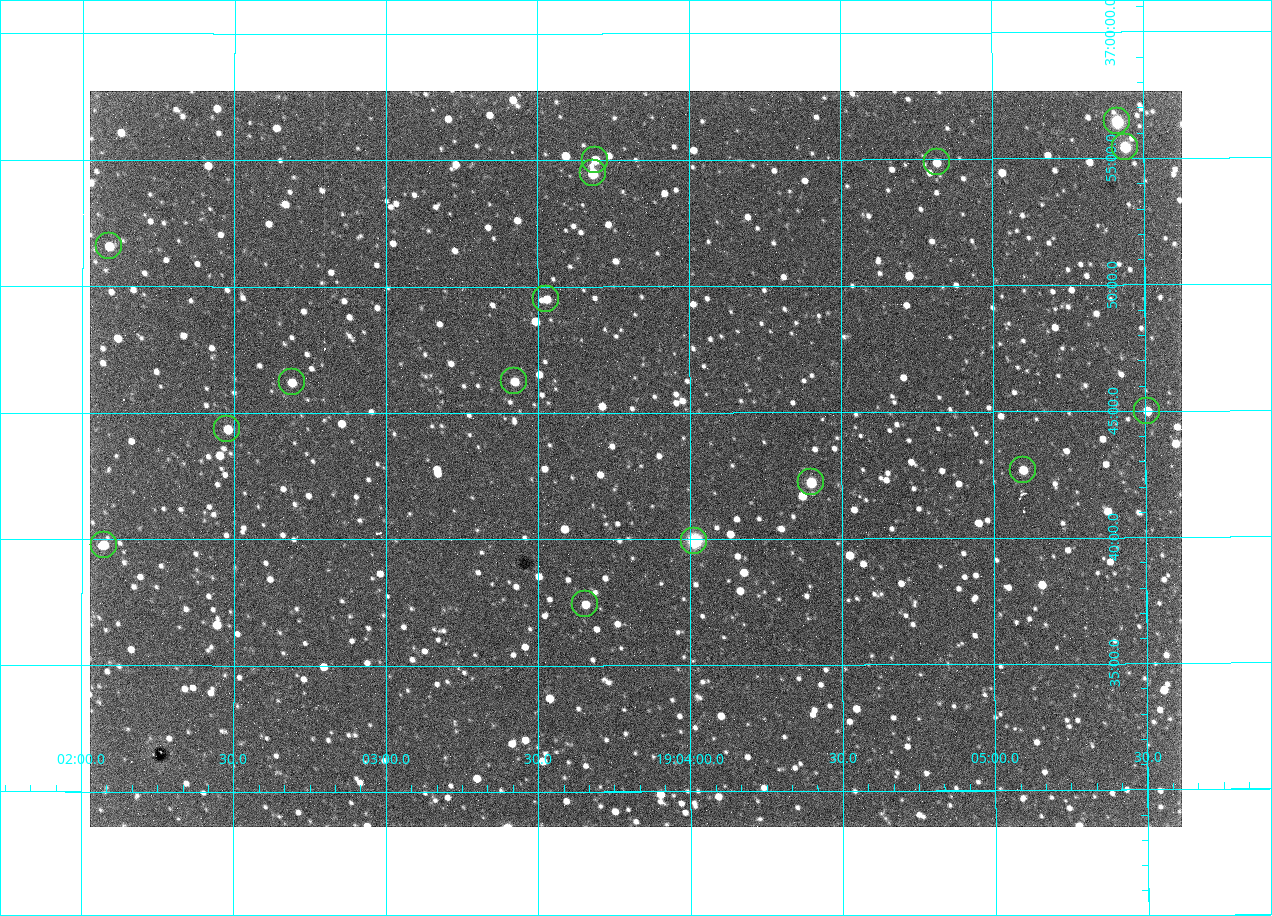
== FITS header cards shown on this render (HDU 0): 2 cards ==
NAXIS1  =                 1092 /fastest changing axis
NAXIS2  =                  736 /next to fastest changing axis

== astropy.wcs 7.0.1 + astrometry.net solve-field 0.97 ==
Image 1092 x 736 px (HDU 0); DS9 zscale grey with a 90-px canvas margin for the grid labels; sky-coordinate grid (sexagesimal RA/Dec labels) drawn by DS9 from the SOLVED WCS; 16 Tycho-2 reference stars matched to detected sources circled (green)
Header WCS: none
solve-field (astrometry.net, Tycho-2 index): SOLVED blind (the file carries no WCS)
Solved WCS: RA---TAN-SIP/DEC--TAN-SIP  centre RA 19:03:49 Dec +36:43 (285.96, +36.72 deg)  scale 2.37 arcsec/px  FOV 43.2' x 29.1'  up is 0 deg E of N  parity flipped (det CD > 0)
(file carries no celestial WCS; the grid is the blind solution)
Tycho-2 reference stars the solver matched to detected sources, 16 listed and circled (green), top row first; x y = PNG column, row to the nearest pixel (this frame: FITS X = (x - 90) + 1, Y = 736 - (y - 91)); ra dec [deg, ICRS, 3 dp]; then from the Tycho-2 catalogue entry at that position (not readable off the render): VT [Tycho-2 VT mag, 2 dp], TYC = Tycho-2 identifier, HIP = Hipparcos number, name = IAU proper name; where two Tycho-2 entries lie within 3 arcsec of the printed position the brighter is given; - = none
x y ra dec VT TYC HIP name
1117 121 286.353 +36.941 8.32 2652-644-1 93748 -
1125 147 286.360 +36.924 9.83 2652-14-1 - -
595 160 285.922 +36.917 10.48 2652-1249-1 - -
937 162 286.204 +36.915 10.94 2652-350-1 - -
593 173 285.920 +36.908 9.57 2652-218-1 - -
109 246 285.522 +36.860 10.88 2651-1921-1 - -
546 299 285.882 +36.825 10.95 2652-329-1 - -
514 381 285.856 +36.771 11.11 2652-1253-1 - -
292 382 285.672 +36.770 11.14 2651-2527-1 - -
1147 411 286.377 +36.750 10.72 2652-110-1 - -
227 429 285.620 +36.739 11.03 2651-1906-1 - -
1023 470 286.274 +36.711 10.88 2652-1070-1 - -
811 482 286.100 +36.704 10.14 2652-1649-1 - -
694 541 286.004 +36.666 8.52 2652-1368-1 - -
104 545 285.518 +36.663 10.71 2651-2245-1 - -
585 604 285.914 +36.624 11.11 2652-845-1 - -